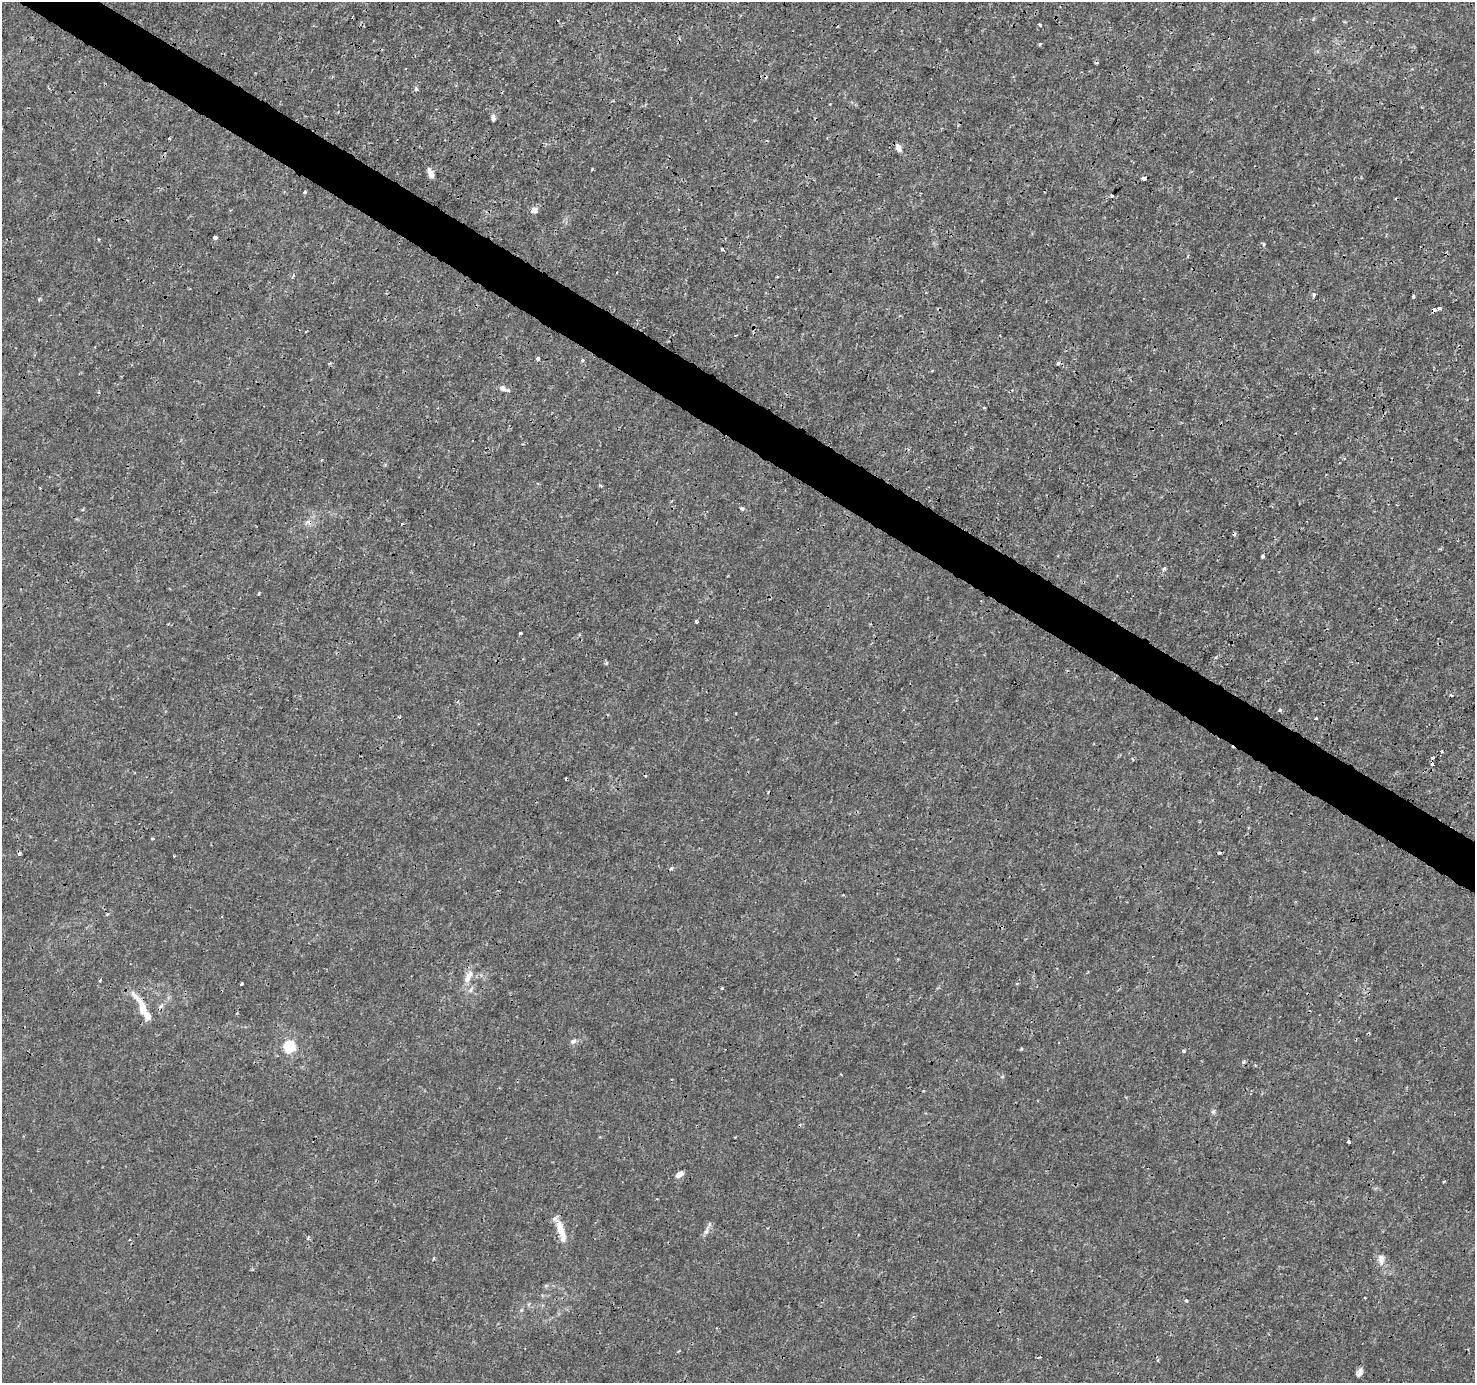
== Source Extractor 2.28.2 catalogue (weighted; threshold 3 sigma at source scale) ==
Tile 11 of 4 x 4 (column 3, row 3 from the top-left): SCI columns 2948-4420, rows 1569-2949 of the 5901 x 5965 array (HDU 1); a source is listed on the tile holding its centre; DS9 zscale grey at full resolution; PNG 1477 x 1385 px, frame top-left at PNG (2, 2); no overlay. Shown black and unused: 4% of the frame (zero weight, under 3 of 4 exposures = <1% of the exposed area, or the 3 px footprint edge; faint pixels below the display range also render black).
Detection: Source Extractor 2.28.2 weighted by HDU 2 'WHT'; one run over the whole footprint, this tile lists its part. Background 1.47e-04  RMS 7.6e-04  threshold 0.00342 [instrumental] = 3 sigma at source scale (4.5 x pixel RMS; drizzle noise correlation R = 1.50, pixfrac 1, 0.0396/0.0396 arcsec/px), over >= 5 px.
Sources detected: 70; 10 cosmic-ray / hot-pixel residue — not listed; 1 inside a brighter listed object's ellipse — not listed separately; the other 59 listed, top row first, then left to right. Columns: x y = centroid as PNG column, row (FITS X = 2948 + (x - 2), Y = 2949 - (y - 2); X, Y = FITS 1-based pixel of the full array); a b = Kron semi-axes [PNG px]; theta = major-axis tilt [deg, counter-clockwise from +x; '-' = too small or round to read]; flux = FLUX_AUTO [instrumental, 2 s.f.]
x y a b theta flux
1040 25 3 3 - 0.16
1040 44 4 3 - 0.11
416 89 5 4 - 0.15
493 118 7 5 -80 0.24
898 148 10 6 -61 0.36
431 174 11 5 -71 0.48
1144 178 4 3 - 0.76
305 192 5 3 - 0.089
1112 196 3 3 - 0.22
534 210 5 5 - 0.76
215 237 4 4 - 0.36
1264 244 5 3 - 0.094
722 250 4 3 - 0.16
1314 295 5 4 - 0.12
1413 297 3 3 - 0.13
39 299 5 4 - 0.11
1439 308 4 3 - 0.29
537 359 4 3 - 0.27
582 360 5 4 - 0.11
1058 364 4 4 - 0.16
503 389 11 6 -31 0.28
984 408 4 3 - 0.069
601 486 4 3 - 0.083
742 509 4 3 - 0.28
402 524 4 2 - 0.066
1263 556 4 3 - 0.13
1164 569 5 4 - 0.14
259 593 4 3 - 0.077
696 621 3 3 - 0.51
520 633 3 3 - 0.19
607 663 5 3 - 0.076
1280 710 4 3 - 0.19
1316 718 3 2 - 0.061
1441 751 3 3 - 0.12
1433 757 3 2 - 0.11
1220 853 4 3 - 0.12
671 868 5 4 - 0.1
107 914 5 3 - 0.08
468 977 22 8 62 0.71
100 980 4 3 - 0.11
242 984 3 3 - 0.19
722 988 3 3 - 0.077
471 990 8 4 81 0.16
142 1007 44 8 -60 1.6
573 1041 9 6 36 0.24
290 1046 6 5 - 7.7
1021 1049 5 3 - 0.078
1184 1051 3 3 - 0.17
1244 1062 5 3 - 0.11
1213 1112 6 5 - 0.14
735 1137 3 2 - 0.069
1349 1142 3 3 - 0.15
679 1174 9 6 30 0.42
560 1229 24 8 -71 1.2
706 1231 9 5 60 0.26
308 1238 5 3 - 0.15
1381 1259 15 8 -88 0.54
1186 1301 5 4 - 0.1
1360 1372 13 6 63 0.3
Overlapping masked pixels (flux is a lower limit): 1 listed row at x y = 142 1007